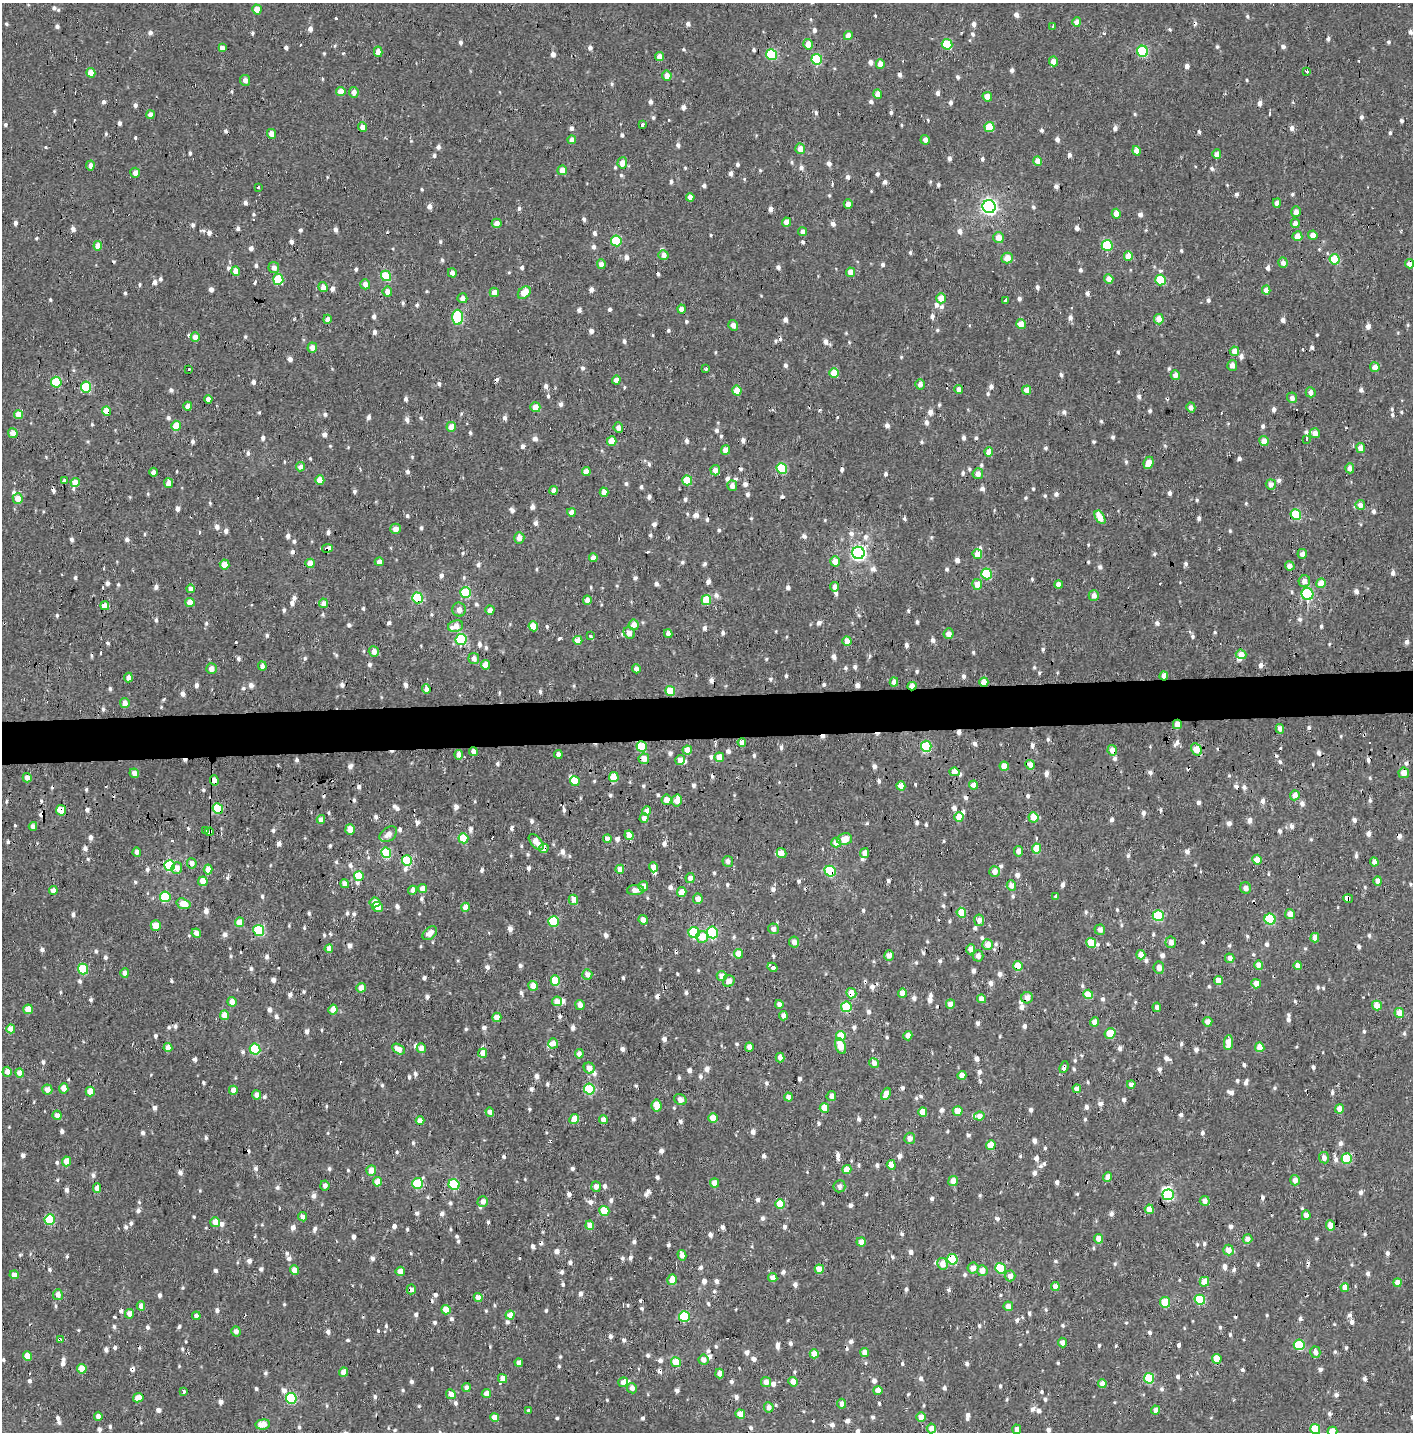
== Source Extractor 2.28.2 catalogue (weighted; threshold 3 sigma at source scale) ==
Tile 5 of 3 x 3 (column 2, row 2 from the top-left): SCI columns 1425-2835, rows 1594-3023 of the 4245 x 4554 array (HDU 1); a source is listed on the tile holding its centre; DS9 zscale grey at full resolution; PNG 1415 x 1434 px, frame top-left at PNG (2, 3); each listed source drawn as its Kron ellipse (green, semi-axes under 4 px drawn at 4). Shown black and unused: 3% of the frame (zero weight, under 2 of 3 exposures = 3% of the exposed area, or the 3 px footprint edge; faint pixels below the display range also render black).
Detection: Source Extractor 2.28.2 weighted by HDU 2 'WHT'; one run over the whole footprint, this tile lists its part. Background 0.00104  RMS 0.0035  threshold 0.0158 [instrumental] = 3 sigma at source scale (4.5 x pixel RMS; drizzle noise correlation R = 1.50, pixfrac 1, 0.0396/0.0396 arcsec/px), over >= 5 px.
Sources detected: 1537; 1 inside a brighter object's white glare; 58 cosmic-ray / hot-pixel residue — neither listed nor drawn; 12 inside a brighter listed object's ellipse — not listed separately; of the other 1466, all 500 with FLUX_AUTO >= 1.96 (the completeness limit of this list) listed and drawn (966 fainter detections not listed), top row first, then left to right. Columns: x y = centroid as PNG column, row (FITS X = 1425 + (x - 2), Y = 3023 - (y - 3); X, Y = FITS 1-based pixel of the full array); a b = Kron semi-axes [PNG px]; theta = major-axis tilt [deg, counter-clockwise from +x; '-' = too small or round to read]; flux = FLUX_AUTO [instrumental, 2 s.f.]
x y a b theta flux
257 9 5 4 - 4.5
1077 22 4 4 - 3.7
1053 26 4 3 - 3.8
848 35 4 4 - 3.6
808 44 5 4 - 4.2
947 44 5 5 - 20
222 48 4 4 - 2.1
1143 51 5 5 - 28
378 52 5 4 - 3.4
772 55 5 5 - 28
659 56 4 4 - 2.9
817 59 5 5 - 20
1053 61 5 4 - 2.6
880 64 4 4 - 3.2
1307 71 3 3 - 2.7
91 73 5 4 - 4.6
667 75 5 5 - 2.9
245 80 5 5 - 2
341 92 5 4 - 4
354 92 5 5 - 2.2
878 94 4 4 - 3.5
987 97 5 4 - 3.9
151 115 4 4 - 2.7
642 125 3 3 - 2.9
362 127 5 4 - 2.5
989 127 5 5 - 12
271 134 5 4 - 3
572 140 4 4 - 2.8
925 140 5 4 - 2.2
800 149 5 5 - 4
1137 151 5 4 - 3.8
1217 154 5 4 - 2.8
1038 161 5 4 - 3.7
622 163 5 5 - 3.1
90 165 5 4 - 2
562 170 5 5 - 4
135 173 5 5 - 2.6
258 187 3 3 - 2.9
690 197 4 4 - 2.6
1277 203 4 4 - 2.5
848 204 5 4 - 2.7
989 207 7 6 - 120
1296 212 5 5 - 2
1116 214 5 4 - 4.4
786 222 4 4 - 3.4
497 223 5 4 - 2.7
1295 223 5 4 - 2.2
803 232 4 4 - 2.2
1313 235 4 4 - 2.9
1297 236 5 5 - 3.8
999 238 5 5 - 4.1
616 241 5 5 - 19
1107 245 5 5 - 20
98 246 4 4 - 4.1
663 255 5 5 - 2.7
1128 256 5 4 - 4.8
1007 258 6 5 - 4.3
1334 259 5 5 - 15
1283 263 5 4 - 2.2
601 264 5 4 - 2.5
1409 264 4 4 - 2.7
274 267 5 5 - 2
236 271 5 4 - 3.9
851 272 4 4 - 3.8
452 273 5 4 - 2.2
386 276 5 5 - 17
278 279 5 5 - 19
1109 279 5 4 - 3.6
1161 280 5 5 - 18
365 284 5 5 - 2.4
323 287 5 4 - 2.4
1266 290 4 4 - 4.2
387 292 5 5 - 2.8
494 292 4 4 - 2.9
524 293 7 5 45 5.3
462 298 5 5 - 2.1
941 298 5 4 - 5
1006 301 3 3 - 11
681 309 4 4 - 2.6
458 317 7 5 -90 30
327 319 4 4 - 2.1
1159 319 5 5 - 3.8
1021 324 5 4 - 3.7
733 325 5 4 - 2.1
195 337 5 4 - 2.5
312 348 5 4 - 2.9
1234 351 5 4 - 3.7
1232 365 5 5 - 2.1
1375 367 5 5 - 3.4
189 369 3 3 - 4.1
706 369 3 3 - 4.1
834 373 5 4 - 6.6
1175 375 4 4 - 2.1
616 380 4 4 - 2.7
56 382 5 5 - 16
920 384 5 5 - 2.1
86 387 5 5 - 23
737 390 5 4 - 5.8
959 390 4 4 - 2.9
1027 390 4 4 - 3.5
1311 392 5 5 - 2
1292 398 5 5 - 2
208 399 4 4 - 2.9
188 406 4 4 - 3.3
535 407 5 5 - 4
1191 407 5 4 - 2
106 411 5 4 - 8.1
19 414 4 4 - 5.2
176 426 5 5 - 7.2
451 427 5 5 - 5
618 428 5 4 - 2.1
13 433 5 4 - 3.7
1315 433 5 5 - 2.9
1306 439 3 3 - 2.4
612 441 5 4 - 6.3
1264 441 5 4 - 3.5
1361 448 5 4 - 3.6
726 450 4 4 - 3.9
989 452 4 4 - 4.3
1149 463 6 4 66 5.6
300 467 4 4 - 2
782 468 5 5 - 20
1350 468 5 4 - 2.6
715 470 5 4 - 2.8
586 471 4 4 - 2.8
153 472 4 4 - 2.4
978 474 5 5 - 2.3
320 480 5 4 - 5
687 480 5 5 - 12
64 481 3 3 - 17
75 482 4 4 - 4.8
169 483 5 4 - 3
1271 484 5 5 - 2.5
732 486 5 5 - 2.1
553 490 4 4 - 2.4
604 492 4 4 - 2.9
18 499 5 5 - 3.9
1360 505 5 4 - 2.4
571 512 4 4 - 3.4
1296 514 5 5 - 19
1100 517 7 4 -59 6
395 529 5 5 - 2.6
519 538 5 5 - 3.1
327 548 5 3 - 5.1
858 553 6 6 - 97
977 554 5 5 - 5.1
1302 554 5 5 - 2.3
593 558 4 4 - 2.8
835 561 5 5 - 4.3
379 562 4 4 - 2.4
310 563 4 4 - 5.1
225 564 5 5 - 5.1
1290 566 5 4 - 3.1
987 574 5 5 - 21
1304 581 6 5 - 2.8
1321 583 5 4 - 6.1
977 584 5 5 - 4.2
1058 585 4 4 - 3.2
835 587 4 4 - 2.4
191 589 4 4 - 2.1
466 593 5 5 - 21
1307 594 6 6 - 30
1094 596 5 5 - 2.2
417 598 5 5 - 27
587 600 4 4 - 2
706 600 5 5 - 12
190 602 5 4 - 4.7
323 603 5 4 - 2.6
105 606 4 4 - 3.4
459 610 7 6 - 2.2
490 610 4 4 - 2.5
634 625 5 5 - 3.7
456 626 8 5 18 4.5
533 626 5 4 - 9.2
629 633 6 5 - 2
668 634 4 4 - 2.3
948 634 5 5 - 2.7
590 636 4 3 - 3.7
461 639 5 5 - 30
578 640 4 4 - 4.1
847 641 5 4 - 3.8
374 651 5 5 - 2.3
1241 654 5 4 - 3.6
474 658 5 5 - 2.1
485 665 5 4 - 4.1
262 666 5 4 - 2
211 669 5 5 - 2.7
636 669 4 4 - 2.4
1164 676 4 4 - 3.6
128 677 5 4 - 2.4
894 682 4 4 - 2.8
984 682 4 4 - 4.7
912 686 4 3 - 4.1
426 689 4 4 - 2
670 691 5 5 - 12
125 703 5 4 - 2.8
1177 724 5 4 - 4.1
1280 729 5 4 - 2.3
742 742 4 4 - 2.4
926 746 5 5 - 28
642 747 5 5 - 19
1196 749 6 5 - 7
687 750 4 4 - 4.7
1112 750 5 4 - 3.2
473 752 4 4 - 2
558 754 4 4 - 2
459 755 4 4 - 2.3
719 757 4 4 - 4.8
644 759 5 5 - 3.7
680 760 5 4 - 2.8
1030 765 5 5 - 3.4
1004 766 5 4 - 5.1
954 772 5 4 - 3.9
134 773 5 4 - 2.6
1404 773 5 5 - 3.8
614 777 5 4 - 8.2
27 778 4 4 - 2.6
214 780 5 4 - 3.2
575 781 5 4 - 6.7
974 785 4 4 - 4.4
901 786 4 4 - 3.7
1295 795 5 4 - 3.2
666 800 5 5 - 3.8
677 800 6 5 - 5.4
218 808 5 5 - 19
61 810 5 5 - 6.1
647 811 5 4 - 3.9
959 817 5 4 - 4.9
1033 817 5 5 - 5.6
644 818 5 4 - 2.2
321 819 4 4 - 2.2
33 826 4 4 - 2.1
350 829 5 5 - 4.4
205 831 3 3 - 3.1
209 832 4 4 - 2.2
388 834 10 6 36 2.7
629 835 5 4 - 4.8
463 838 5 5 - 11
607 839 4 4 - 2.8
845 839 8 5 11 4.6
536 842 9 5 -48 4.3
836 843 5 5 - 4
544 848 5 4 - 2.6
1037 848 5 4 - 6.9
1018 851 5 4 - 2.1
137 852 4 4 - 2
386 853 5 5 - 21
781 853 5 4 - 2.8
865 853 5 4 - 2.3
1257 860 5 5 - 3.9
407 861 5 5 - 22
728 861 5 5 - 2.1
1374 862 4 4 - 2.1
192 863 5 5 - 2.3
170 866 5 5 - 27
653 867 5 4 - 2.9
177 868 6 5 - 2.3
620 869 4 4 - 4
208 870 5 4 - 4
830 871 6 5 - 24
994 871 5 5 - 2.7
359 876 5 5 - 11
690 878 5 4 - 2.2
203 881 5 4 - 6.1
1378 881 4 4 - 2.8
345 884 4 4 - 2.6
643 886 5 4 - 2.7
1011 886 5 4 - 2.8
1246 888 6 5 - 2
423 889 4 4 - 4.2
413 890 4 4 - 2
635 890 8 5 4 3.2
53 891 4 4 - 2.8
682 892 5 4 - 3.7
1056 896 4 3 - 2.4
165 897 5 5 - 21
1348 898 5 3 - 7.6
698 899 5 5 - 2.6
573 900 5 4 - 3.5
375 902 5 5 - 3.9
183 904 7 5 -19 4.9
378 907 5 5 - 2.9
466 907 4 4 - 3.9
961 913 5 5 - 7.3
1290 914 5 5 - 2.9
1158 916 5 5 - 26
1270 919 5 5 - 21
643 920 5 4 - 3.1
979 920 5 5 - 2.7
554 921 5 5 - 19
239 922 5 4 - 4.8
156 926 5 5 - 4.5
774 929 5 5 - 2.1
259 930 6 5 - 28
1100 930 5 5 - 2.1
712 932 6 5 - 27
196 933 5 4 - 2.8
430 933 8 5 41 3
694 933 6 5 - 21
702 937 5 5 - 5.8
1315 938 5 4 - 3.1
794 942 5 5 - 2.3
1171 942 6 5 - 2.1
1091 943 5 4 - 10
987 944 5 5 - 3.7
329 949 4 4 - 2.6
971 949 5 4 - 2.7
738 954 5 4 - 4.9
889 955 5 5 - 2.8
1141 955 4 4 - 3.8
978 956 5 5 - 2.2
1230 958 5 4 - 2.1
1259 965 5 4 - 3.6
1018 966 5 5 - 9.4
1298 966 4 4 - 2.9
772 967 5 4 - 6.6
1159 968 6 5 - 2.2
83 969 5 5 - 17
125 973 4 4 - 2.8
587 974 5 5 - 2.8
722 976 5 5 - 3.2
555 981 5 4 - 9.6
729 981 6 5 - 2.6
1218 981 4 4 - 4.2
1256 984 5 4 - 3.3
533 986 5 4 - 4
361 988 5 4 - 4
851 993 5 5 - 4.5
902 993 5 4 - 2.8
1088 994 5 4 - 9
1027 998 6 5 - 3.1
982 999 4 4 - 3.4
557 1001 5 5 - 4.5
232 1002 5 4 - 3.2
779 1004 4 4 - 2.1
950 1004 5 4 - 3.2
580 1005 5 4 - 2
1377 1006 5 4 - 4.8
846 1007 5 5 - 21
1157 1007 5 4 - 2
28 1009 5 5 - 5
333 1010 5 4 - 3.7
1399 1013 5 5 - 4.3
224 1015 4 4 - 4.9
783 1016 4 4 - 2.4
497 1017 5 4 - 4.2
1094 1022 4 4 - 3.4
1207 1022 5 4 - 2.5
11 1029 4 4 - 3.4
1110 1033 5 5 - 8.9
841 1036 5 5 - 8.7
908 1036 4 4 - 2.6
553 1043 5 5 - 2.7
1228 1043 7 4 83 5.4
841 1046 8 5 -68 5.5
749 1047 4 4 - 2.4
1260 1047 5 4 - 4.9
168 1048 4 4 - 3.6
421 1048 5 4 - 2.7
255 1049 5 5 - 20
398 1049 7 4 -30 3.5
483 1053 4 4 - 2.7
579 1054 4 4 - 2.3
780 1058 5 4 - 2.3
874 1063 5 4 - 2.1
1064 1067 6 4 69 4.9
589 1068 6 5 - 2.6
7 1072 5 4 - 2.5
20 1073 4 4 - 3.7
962 1075 4 4 - 3.2
1131 1084 4 4 - 2.6
64 1088 5 4 - 3.3
47 1089 5 5 - 3.1
589 1089 5 5 - 25
1077 1089 4 4 - 2.9
233 1090 4 4 - 2.7
90 1092 5 4 - 5.1
886 1094 6 4 66 4.1
256 1095 4 4 - 2.2
831 1096 5 5 - 2.2
789 1097 4 4 - 2.2
680 1100 6 5 - 2.4
657 1106 6 5 - 7.1
824 1108 5 4 - 5.3
1340 1109 4 4 - 4.2
958 1111 5 4 - 6.9
490 1112 5 4 - 2.1
923 1112 4 4 - 5.1
57 1115 5 4 - 2.6
979 1116 5 4 - 2.5
713 1118 5 4 - 6.3
574 1119 5 4 - 4.5
603 1119 4 4 - 2.3
420 1120 4 4 - 3.7
910 1138 5 5 - 2.3
991 1145 5 4 - 5.7
1324 1158 5 5 - 2.1
1347 1159 5 5 - 18
67 1161 5 4 - 4.5
891 1165 5 4 - 3
847 1169 4 4 - 4.7
371 1171 5 5 - 3.6
1108 1177 5 4 - 3.9
1295 1180 5 5 - 2.7
953 1181 5 5 - 3.6
377 1182 5 4 - 4.8
417 1183 5 5 - 20
714 1183 4 4 - 3.8
325 1185 5 4 - 2
454 1185 6 5 - 22
596 1186 5 5 - 2
839 1186 6 6 - 2.1
97 1188 4 4 - 3.1
1168 1195 6 5 - 27
483 1201 5 5 - 2.1
1205 1201 5 5 - 2.1
780 1204 5 4 - 8.8
1149 1209 5 4 - 4.8
604 1211 5 5 - 11
1306 1215 5 4 - 2.8
302 1217 5 4 - 2.2
50 1219 5 5 - 18
215 1222 5 5 - 3.5
590 1225 4 4 - 4.7
1330 1225 5 4 - 4.7
1099 1239 5 4 - 4
1247 1239 5 4 - 2.4
861 1242 4 4 - 3
1228 1250 5 5 - 4.2
682 1255 5 4 - 3
952 1259 5 5 - 20
942 1264 6 5 - 3.8
973 1268 5 5 - 3.2
1000 1268 5 5 - 17
819 1269 5 4 - 5
294 1270 5 4 - 3.5
400 1271 4 4 - 3.7
982 1271 5 5 - 3.1
14 1275 4 4 - 2.9
1010 1276 5 5 - 2.7
773 1277 4 4 - 2.9
672 1280 5 5 - 4.6
1204 1282 5 4 - 4.8
1398 1283 4 4 - 3.3
1055 1287 4 4 - 4.7
1345 1287 4 4 - 4.1
411 1289 5 4 - 2
58 1295 5 5 - 2.5
478 1297 4 4 - 3
1200 1300 5 5 - 19
1165 1302 5 5 - 11
141 1306 4 4 - 2.7
1008 1306 5 4 - 2.9
446 1310 5 4 - 5.1
129 1314 5 4 - 2.3
510 1315 4 4 - 4.7
196 1316 4 4 - 2.2
684 1317 5 5 - 22
236 1331 5 4 - 2
60 1339 4 3 - 4.9
1062 1342 5 4 - 2.3
1299 1345 5 5 - 18
1315 1352 6 5 - 2
865 1353 4 4 - 2.9
814 1354 4 4 - 4.7
27 1356 5 4 - 4.9
1217 1359 5 4 - 8.7
703 1360 5 5 - 2.3
676 1362 5 4 - 9.3
519 1363 4 4 - 2.3
82 1369 5 4 - 6.6
344 1372 4 4 - 4.4
720 1373 5 4 - 2.6
503 1378 4 4 - 3.2
1149 1378 5 5 - 17
623 1382 5 4 - 3.2
766 1382 5 5 - 2.5
793 1382 5 4 - 3.5
1102 1383 4 4 - 3.1
466 1388 4 4 - 2.5
632 1388 5 5 - 2
878 1390 4 4 - 2.6
184 1391 3 3 - 5.9
451 1394 5 4 - 3.5
486 1394 5 4 - 2.9
138 1398 5 4 - 4.5
291 1398 5 5 - 28
842 1404 5 4 - 2.1
769 1407 5 5 - 2.3
1156 1410 4 4 - 2.2
529 1411 4 3 - 2.8
740 1414 5 4 - 4.6
98 1416 5 4 - 2
494 1417 4 4 - 4.8
921 1417 5 4 - 3.8
263 1424 7 5 5 5.8
931 1428 5 4 - 3.5
1017 1429 5 4 - 2.2
1315 1429 5 5 - 12
1332 1431 5 4 - 4.9
Overlapping masked pixels (flux is a lower limit): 37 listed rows (the first 20) at x y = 786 222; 1334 259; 1409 264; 86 387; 106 411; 64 481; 1296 514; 327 548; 417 598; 461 639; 1164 676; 984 682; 912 686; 670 691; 1177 724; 642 747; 1196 749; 1112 750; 473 752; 954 772
Isophote crosses this tile's border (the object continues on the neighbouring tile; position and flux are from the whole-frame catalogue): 3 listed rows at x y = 1017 1429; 1315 1429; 1332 1431